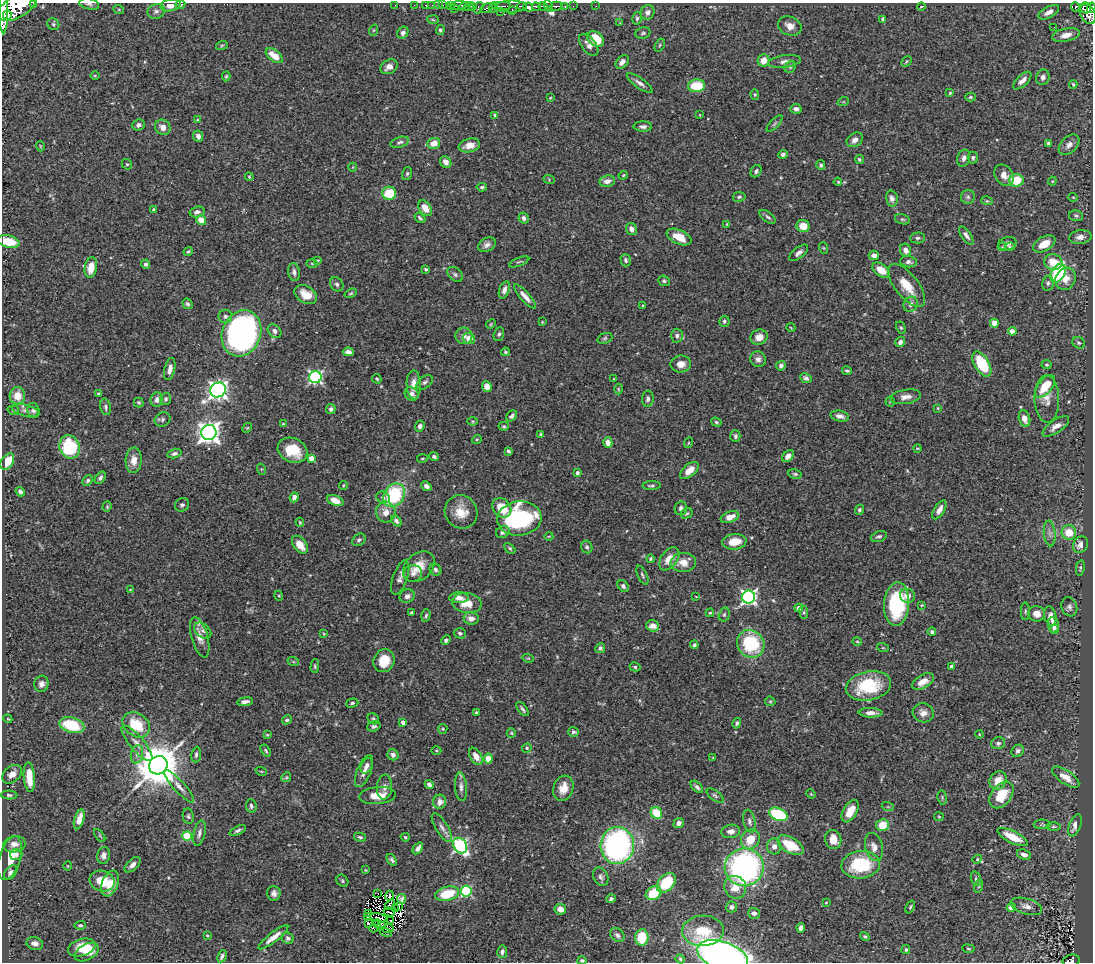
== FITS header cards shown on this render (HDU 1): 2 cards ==
NAXIS1  =                 1091
NAXIS2  =                  960

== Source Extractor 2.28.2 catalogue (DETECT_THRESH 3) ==
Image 1091 x 960 px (HDU 1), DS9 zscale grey, 1 PNG px = 1 image px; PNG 1095 x 964 px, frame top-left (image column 1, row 960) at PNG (2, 3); each listed source drawn as its Kron ellipse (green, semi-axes under 4 px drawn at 4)
Background 0.467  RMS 0.025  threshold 0.0736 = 3 sigma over >= 5 px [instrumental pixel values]
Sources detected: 508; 2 with non-positive FLUX_AUTO (blend fragments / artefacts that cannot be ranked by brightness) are neither listed nor drawn; of the other 506, the 500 brightest by FLUX_AUTO listed and drawn (6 fainter detections omitted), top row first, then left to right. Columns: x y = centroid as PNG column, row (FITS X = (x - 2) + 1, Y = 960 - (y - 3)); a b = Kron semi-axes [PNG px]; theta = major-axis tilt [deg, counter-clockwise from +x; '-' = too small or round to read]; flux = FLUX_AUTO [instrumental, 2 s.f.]
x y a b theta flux
34 4 3 2 - 59
89 4 10 5 -12 4.2
171 5 10 6 12 15
180 5 5 4 - 2.8
395 5 2 2 - 4.9
414 5 2 2 - 7.5
426 5 3 2 - 13
432 5 2 2 - 6.4
438 5 2 2 - 13
443 5 3 2 - 15
459 5 9 3 5 310
17 6 22 11 31 3200
451 6 4 3 - 52
465 6 6 3 18 160
473 6 4 3 - 150
502 6 9 3 2 170
522 6 5 3 - 350
536 6 4 3 - 240
543 6 5 3 - 350
548 6 6 3 -63 200
556 6 6 4 15 98
565 6 4 3 - 50
573 6 2 2 - 10
596 6 2 2 - 4.3
469 7 4 3 - 170
493 7 5 3 - 64
511 7 15 6 1 310
528 7 5 4 - 510
921 7 4 3 - 1.7
1075 7 5 4 - 110
478 8 6 4 56 50
486 8 7 3 30 89
1086 8 6 5 - 280
1091 8 5 3 - 290
454 9 2 2 - 23
119 10 5 3 - 1.4
512 10 3 3 - 69
3 11 22 4 -88 2200
156 11 9 7 16 6.2
500 12 2 2 - 13
648 12 7 6 - 8.4
1049 12 11 5 28 12
1088 14 10 7 -66 420
7 15 5 4 - 460
637 18 6 5 - 3.4
883 19 4 3 - 2.9
433 20 6 4 -4 2
620 23 3 3 - 1.1
53 24 6 5 - 2.9
790 26 12 9 -23 12
1054 27 2 2 - 1.2
374 30 6 3 71 2
440 30 5 4 - 2.9
403 33 6 5 - 6.2
643 33 7 6 - 3.3
1066 35 14 6 12 15
596 39 9 6 -39 42
222 45 6 3 19 2
589 45 13 7 -51 8.2
660 45 7 4 61 2.2
274 56 10 5 -37 22
764 61 6 6 - 17
785 61 16 6 8 9
622 62 8 5 48 8.7
906 62 6 3 46 1.9
389 67 9 6 30 9.4
790 67 6 5 - 2.9
95 76 5 3 - 1.4
226 76 5 4 - 2.1
1043 77 8 6 74 5.5
1022 81 11 5 43 11
640 83 15 5 -35 7.7
1073 84 4 3 - 2.5
697 86 8 6 4 52
950 93 3 3 - 2
755 95 5 4 - 2.1
970 97 5 4 - 2.8
550 98 3 3 - 1.6
843 102 6 3 18 1.8
796 109 6 5 - 5.7
495 115 3 3 - 1.8
700 115 3 2 - 0.96
197 120 4 4 - 1.4
774 124 10 4 45 3.5
138 125 6 5 - 5.6
643 126 9 5 -1 5.4
163 127 8 7 - 12
198 136 6 5 - 7.5
855 140 9 6 35 8.6
400 142 10 5 17 4.1
434 143 6 5 - 16
1049 143 3 3 - 3.8
469 145 11 6 12 17
1069 145 12 8 44 9.4
40 146 5 3 - 1.4
783 154 5 4 - 5.2
964 158 8 6 71 7.3
973 158 6 5 - 3.6
859 159 5 4 - 2.8
446 162 6 5 - 7.6
127 164 5 5 - 2.5
821 165 5 4 - 3.4
353 167 4 3 - 1.3
756 171 6 5 - 3.8
407 174 6 5 - 2.9
623 175 5 4 - 1.8
1004 175 11 8 -56 12
249 177 4 3 - 1.7
549 179 6 4 -20 1.9
1016 180 7 6 - 41
607 181 8 5 7 10
1052 181 4 4 - 1.6
838 182 4 3 - 1.6
482 187 5 4 - 2.8
389 193 7 6 - 52
739 197 6 5 - 3.2
968 197 7 7 - 4.6
1073 197 5 3 - 1.3
892 198 8 5 -76 7.1
987 201 6 3 -17 1.9
425 208 8 5 -54 18
154 210 4 3 - 6.2
197 212 7 5 16 5.8
1076 216 7 5 -15 3.3
768 217 9 5 -37 3.9
420 218 6 4 -42 3.5
524 218 6 5 - 5
902 219 7 5 -17 3
201 220 5 4 - 24
727 224 4 2 - 1.2
803 226 6 6 - 22
631 229 6 5 - 9
966 235 10 4 -55 5.5
679 237 13 7 -24 24
1080 237 11 7 10 10
917 238 7 5 2 3.8
8 242 11 6 -12 44
1007 244 9 6 14 6.9
1044 244 12 7 28 24
487 245 9 6 31 7.4
1002 247 4 3 - 1.4
1010 247 4 4 - 1.6
824 248 6 4 -70 1.7
906 250 6 5 - 10
188 251 5 4 - 2.5
799 253 11 5 39 6.8
874 255 5 5 - 6.9
317 260 4 2 - 1.5
626 260 6 5 - 3.7
519 262 11 3 21 2.6
908 262 8 5 -7 5.6
1053 262 9 7 -16 29
312 263 5 3 - 1.7
146 264 4 4 - 4.5
91 267 10 6 80 22
426 269 4 3 - 2.9
881 270 10 6 -35 25
294 272 9 5 -82 5.6
1058 273 10 6 61 120
455 274 9 6 -39 4.7
1065 279 11 10 - 17
664 281 6 5 - 3.1
1048 283 7 6 - 4.4
337 284 7 6 - 4.2
907 285 26 11 -51 35
504 290 9 5 73 7.9
351 293 6 4 21 2.4
306 294 12 8 -31 21
525 296 15 5 -48 12
187 304 5 4 - 3.3
911 304 8 7 - 8.7
643 306 4 3 - 1.8
225 316 7 6 - 4.9
724 321 5 5 - 3.9
542 322 3 3 - 1.2
994 323 4 4 - 34
491 324 5 4 - 1.6
791 328 4 3 - 1.3
901 328 6 4 -61 2.6
274 331 8 6 -48 7.4
1012 331 4 4 - 13
241 333 23 19 67 580
499 334 7 5 71 3.3
464 336 8 8 - 7.7
677 336 7 6 - 5.2
759 337 9 7 24 14
605 338 8 5 19 3
469 339 6 5 - 18
900 342 5 4 - 5.9
1079 343 7 5 -31 3.2
348 352 5 4 - 7.6
505 352 4 4 - 2.4
758 359 8 7 - 6.8
681 364 10 8 8 13
982 364 14 7 -59 84
1046 365 5 4 - 2.4
781 366 5 4 - 4.6
170 369 11 5 77 11
847 371 5 4 - 2.8
315 377 6 6 - 330
806 378 6 4 -27 4.9
377 379 5 3 - 1.8
613 379 4 2 - 1.1
425 382 9 5 37 4.9
414 385 14 7 -88 17
1045 386 13 7 51 40
487 387 5 5 - 16
618 389 5 3 - 1.6
218 390 8 7 - 820
98 394 4 4 - 2.2
412 394 7 6 - 6.2
17 396 9 7 85 23
906 397 15 7 9 12
166 399 6 5 - 3
648 399 8 6 83 5.3
1047 399 23 12 -88 20
157 400 7 6 - 7
890 402 5 4 - 2.1
139 403 5 4 - 2.8
106 407 8 5 -77 4.6
938 408 4 2 - 1.5
331 409 5 5 - 5
13 410 6 4 -16 2.6
33 410 7 6 - 4.9
25 411 14 5 -17 6.9
512 416 6 4 48 4.7
840 416 9 5 -12 8.9
1024 418 8 5 -72 13
163 419 8 6 28 4.4
472 421 5 4 - 1.8
716 422 5 4 - 2.5
283 424 4 4 - 1.7
420 426 5 4 - 6.1
504 426 5 4 - 2.3
1056 426 15 6 34 11
247 428 5 4 - 1.9
209 433 8 7 - 1300
541 434 4 3 - 2.5
735 436 6 5 - 4.8
477 439 5 3 - 1.6
608 443 5 4 - 11
688 443 5 3 - 1.7
70 447 12 10 -70 110
917 448 4 2 - 1.5
292 450 15 12 -25 51
508 451 4 3 - 3.9
174 453 7 4 13 4.6
788 456 7 5 44 11
434 457 5 4 - 3.7
311 458 4 4 - 20
422 458 5 3 - 1.7
134 460 13 8 86 16
7 461 9 6 58 33
261 469 5 3 - 1.8
689 470 11 6 40 17
577 473 3 3 - 5.5
795 474 7 4 -8 3.2
100 478 7 4 53 4.4
88 480 6 4 47 3.3
343 485 4 2 - 1.4
426 486 5 4 - 6.1
652 486 9 4 1 3.8
20 492 5 4 - 4.7
394 495 12 10 56 120
294 497 5 4 - 7.6
383 497 7 5 -25 5.4
335 501 9 5 -21 17
182 505 7 6 - 4.2
107 507 5 4 - 1.9
502 508 10 8 -48 34
681 508 7 6 - 5.2
859 510 5 4 - 3.3
939 510 10 5 59 9.2
386 512 10 9 - 15
461 512 17 16 - 29
687 513 6 5 - 2.6
730 517 9 5 21 16
519 518 22 17 6 200
396 521 6 4 -48 4.3
300 522 4 3 - 1.6
503 532 7 6 - 6.1
1069 532 7 7 - 30
1050 533 13 6 -84 7.7
549 536 4 3 - 1.4
879 536 8 5 17 3.9
359 540 7 5 38 3.9
734 542 12 7 6 29
300 545 10 6 -51 19
1080 545 8 7 - 11
587 547 6 5 - 3.5
510 548 6 4 -45 2.6
650 559 4 3 - 2.4
669 559 13 8 54 20
683 562 12 9 1 20
419 567 18 13 41 30
1080 568 8 4 80 2.7
435 570 6 5 - 4.6
413 573 9 8 - 6.9
642 575 10 4 -65 3.4
400 577 18 7 70 8.3
623 586 6 5 - 4
130 589 4 2 - 1.1
279 596 5 3 - 1.6
407 596 8 6 24 6.2
907 596 7 7 - 12
696 597 3 2 - 0.94
748 597 6 6 - 470
459 598 10 5 0 9.2
467 603 15 10 -7 26
897 604 22 12 86 110
922 605 3 3 - 1.3
1069 607 10 7 -69 6.1
799 608 4 4 - 14
1025 611 9 4 90 3
412 612 4 3 - 2.3
804 612 6 3 -83 2.3
710 613 4 3 - 1.7
1037 614 8 7 - 15
426 615 6 4 73 3
724 615 7 5 74 3.1
1050 616 10 6 -76 11
471 619 7 6 - 11
1053 625 8 5 -81 12
653 626 6 5 - 10
1054 629 4 4 - 5.3
203 631 10 6 -39 6.3
932 632 4 4 - 3.8
460 633 6 5 - 3.7
324 634 4 3 - 1.5
200 637 21 8 -74 18
446 640 5 4 - 4.1
857 641 5 3 - 1.5
751 644 14 13 - 100
694 645 4 3 - 2.8
600 648 5 4 - 3.8
883 648 6 4 -18 1.6
528 658 6 3 -17 1.6
293 661 6 3 -20 1.6
384 661 12 10 63 33
315 666 7 4 89 2.5
951 666 4 4 - 4.8
635 667 5 4 - 3.2
923 681 12 6 30 18
41 684 8 7 - 7.7
868 686 23 14 12 91
770 701 5 4 - 2
245 702 8 4 7 6
352 703 6 4 16 2.8
523 709 8 3 -54 3.4
476 712 3 2 - 1.7
870 713 12 5 -1 11
923 713 10 9 - 11
8 719 5 3 - 1.5
373 719 6 5 - 2.7
287 720 5 4 - 2.8
403 722 4 3 - 8.3
737 723 5 4 - 3.9
72 725 13 7 -16 64
136 725 15 11 -36 55
374 726 7 5 17 4.4
443 729 5 4 - 2.1
573 732 5 5 - 3.9
511 733 5 4 - 2
979 734 4 3 - 1.4
267 735 3 3 - 1.7
137 743 22 7 -50 15
998 743 7 6 - 4.2
527 748 5 4 - 2.2
266 751 6 4 -54 2.5
436 751 5 3 - 1.8
1018 751 7 5 46 5.6
137 754 9 6 78 6.5
196 755 8 5 83 4.1
393 755 6 5 - 6.5
476 756 9 6 -59 14
713 758 4 3 - 1.7
488 759 5 4 - 27
158 765 9 9 - 7100
367 766 8 5 62 7.1
261 771 6 3 -18 1.7
364 771 17 7 67 12
12 774 11 7 42 12
29 777 15 5 -86 37
286 777 5 4 - 2
1066 777 16 6 -35 18
998 780 9 8 - 21
429 784 5 4 - 6.3
179 786 21 5 -48 12
384 787 12 7 85 9.2
461 787 14 6 -86 7.9
697 787 8 4 -44 4.4
563 788 13 10 71 20
811 794 5 4 - 1.7
9 795 8 4 -2 3.5
378 795 18 8 5 28
1001 795 15 10 53 47
715 796 10 5 -37 3.7
942 797 7 5 -80 2.7
440 802 7 6 - 9.2
251 806 7 5 -82 4.7
888 807 6 4 -18 2.2
850 811 12 7 60 20
656 813 6 5 - 39
778 814 10 6 -24 120
188 816 8 5 -82 3.7
939 817 5 4 - 1.6
79 819 10 5 73 17
749 821 11 6 -77 5.6
679 823 5 4 - 6.9
1042 824 8 5 0 2.6
883 825 6 6 - 32
1075 825 12 5 71 13
442 827 16 6 -59 9.2
1053 827 7 3 0 2.4
238 830 9 4 23 4.5
731 831 9 6 8 9.1
199 833 13 5 78 7
100 836 7 3 -55 1.9
187 836 5 4 - 76
360 837 6 3 -15 2.8
405 837 4 4 - 2
1012 837 17 6 -26 39
750 839 10 9 - 36
833 839 10 8 -74 21
14 844 11 8 10 12
617 845 18 16 86 410
790 845 14 7 -29 55
460 846 8 6 -55 290
774 846 8 7 - 9.7
874 847 14 8 -75 11
418 848 6 4 55 7.1
1024 854 7 5 -19 7.5
16 855 6 5 - 4.7
103 855 8 6 80 8
10 858 22 10 73 32
977 859 5 4 - 1.9
392 860 6 4 -53 3.8
132 865 10 5 43 8.3
861 865 19 13 5 94
68 866 5 3 - 1.4
744 867 19 18 - 470
366 870 4 3 - 1.4
11 872 8 5 49 7.4
601 877 9 7 -64 5.4
976 879 7 5 -74 3.2
102 881 13 10 -19 40
342 881 6 5 - 2.9
110 883 13 8 69 28
666 883 11 7 47 71
979 886 6 4 72 2.4
735 887 11 11 - 26
466 891 5 5 - 150
274 893 7 6 - 6.6
378 893 2 2 - 2.4
654 893 8 6 33 48
447 894 12 7 14 57
389 896 5 2 - 1.6
401 899 5 4 - 2.6
611 899 5 4 - 3.9
826 903 3 3 - 1.2
390 905 6 3 48 2.3
1026 906 16 7 -16 10
399 907 4 2 - 1.1
731 907 5 5 - 5.1
910 907 7 4 68 2.4
1011 907 4 4 - 12
395 909 3 2 - 2.6
560 909 6 5 - 15
389 912 5 2 - 1.3
369 913 4 2 - 1.4
754 913 6 5 - 5.4
368 916 2 2 - 0.92
379 918 8 2 -11 3.4
391 920 3 2 - 2.6
368 923 4 2 - 1.5
377 923 4 2 - 2.1
80 925 6 4 3 3.3
381 925 4 2 - 2
373 928 4 2 - 2.5
801 928 5 4 - 8.3
388 929 5 2 - 2
703 931 21 15 2 50
385 932 7 3 -22 2.5
617 935 8 6 -45 5.5
207 936 4 3 - 1.9
865 936 5 4 - 2.6
273 937 18 5 38 14
642 937 8 6 86 44
288 938 6 5 - 4
35 943 8 6 -16 8.5
82 947 14 8 16 37
968 949 6 3 -9 1.8
906 950 5 4 - 2.8
87 952 13 8 27 31
502 952 6 5 - 6
222 956 6 3 63 4.4
723 956 26 14 -19 940
680 959 4 4 - 1.9
582 960 5 4 - 3.5
1071 961 8 6 11 89
At the frame edge (FLAGS 8, measured only in part): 11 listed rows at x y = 34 4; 89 4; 171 5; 180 5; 17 6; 1091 8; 3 11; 8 242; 723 956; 582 960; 1071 961
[6 fainter detections neither listed nor drawn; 2 non-positive-flux detections neither listed nor drawn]